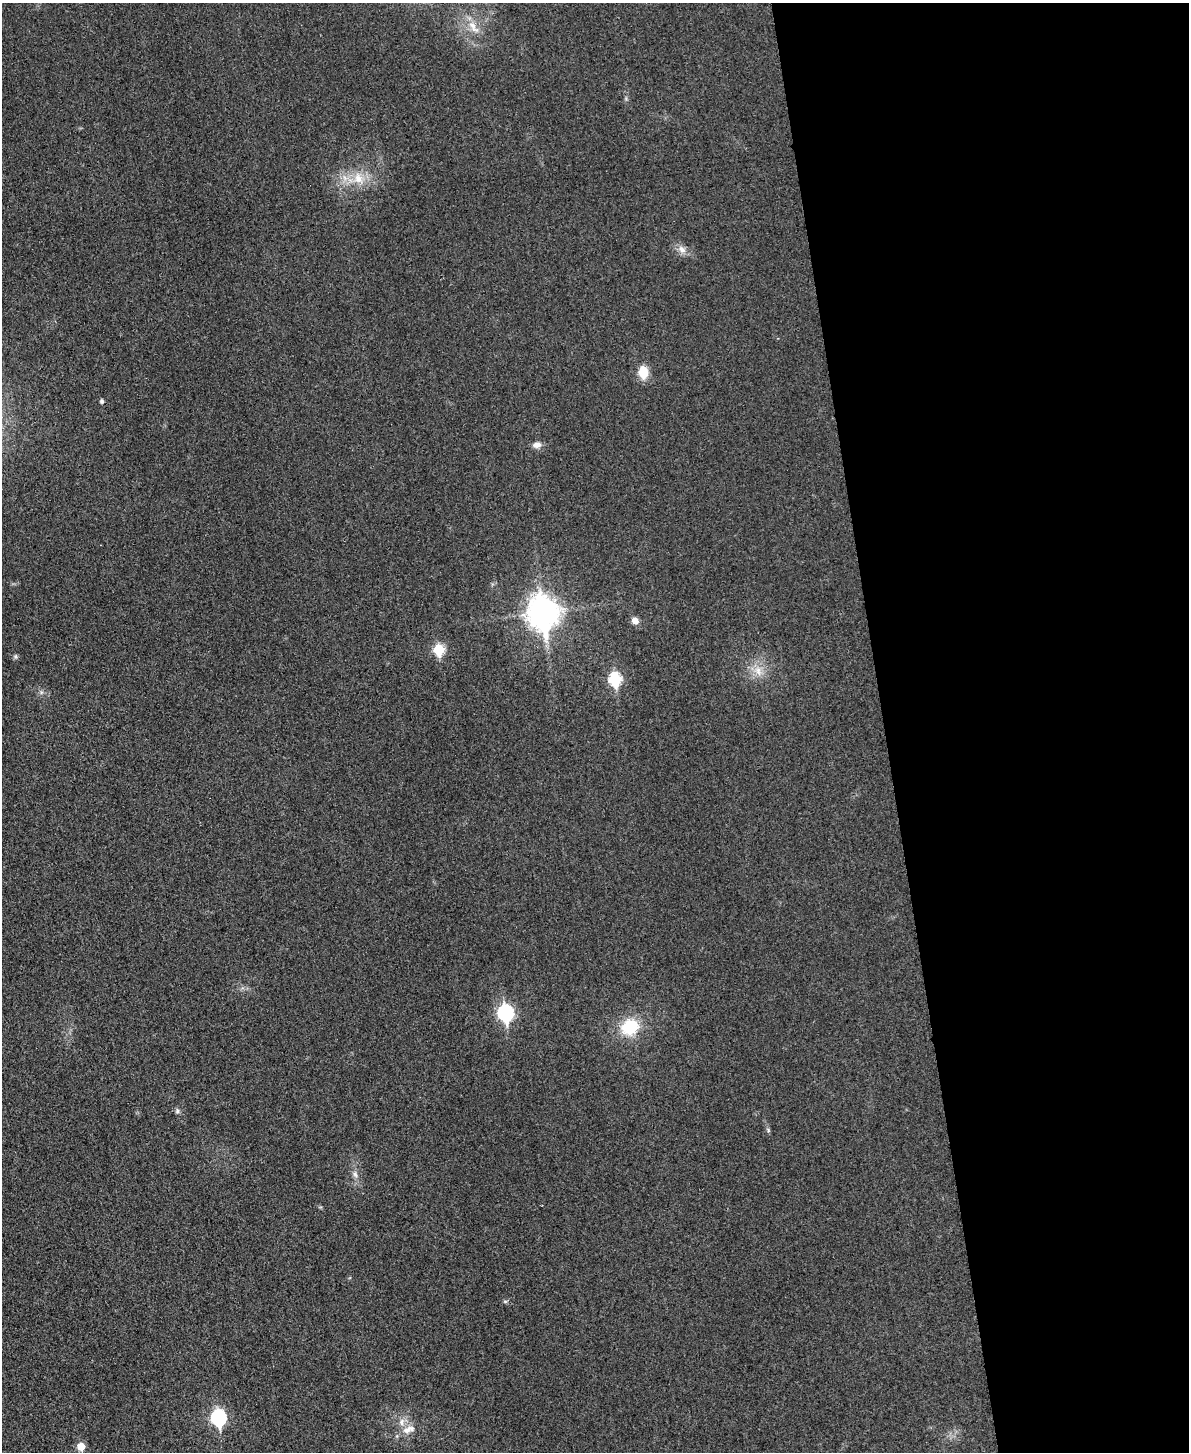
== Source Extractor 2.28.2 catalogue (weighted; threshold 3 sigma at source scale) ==
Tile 8 of 4 x 3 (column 4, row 2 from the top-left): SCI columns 3577-4763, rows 1716-3165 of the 4778 x 4763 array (HDU 1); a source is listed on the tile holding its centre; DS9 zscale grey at full resolution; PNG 1191 x 1454 px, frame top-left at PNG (2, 3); no overlay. Shown black and unused: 26% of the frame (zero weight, under 3 of 4 exposures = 2% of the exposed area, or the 3 px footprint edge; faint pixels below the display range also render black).
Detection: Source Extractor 2.28.2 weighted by HDU 2 'WHT'; one run over the whole footprint, this tile lists its part. Background 0.0706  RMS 0.007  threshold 0.0317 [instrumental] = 3 sigma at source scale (4.5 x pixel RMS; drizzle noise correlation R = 1.50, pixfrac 1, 0.05/0.05 arcsec/px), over >= 5 px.
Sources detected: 22; all 22 listed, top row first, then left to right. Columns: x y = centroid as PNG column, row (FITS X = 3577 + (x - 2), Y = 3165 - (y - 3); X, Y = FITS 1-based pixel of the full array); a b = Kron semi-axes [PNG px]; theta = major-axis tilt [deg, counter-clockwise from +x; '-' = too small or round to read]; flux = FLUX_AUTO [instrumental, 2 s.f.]
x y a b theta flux
473 27 22 9 -56 8.8
358 178 16 12 -86 12
682 249 12 9 -41 4.6
643 372 14 11 -89 12
102 401 5 4 - 1.8
537 445 10 7 6 4.4
543 612 12 10 -81 960
635 621 9 8 - 3.9
439 649 6 6 - 37
15 656 7 5 -89 1.3
758 671 16 8 -66 7.4
615 679 7 6 - 61
505 1013 8 7 - 140
630 1027 17 15 34 30
177 1111 7 6 - 1.7
768 1130 6 4 -73 1
355 1174 10 6 -78 2.9
505 1301 6 4 0 0.98
218 1418 8 7 - 120
401 1422 12 7 72 4
408 1429 21 9 21 7.4
81 1446 6 5 - 13